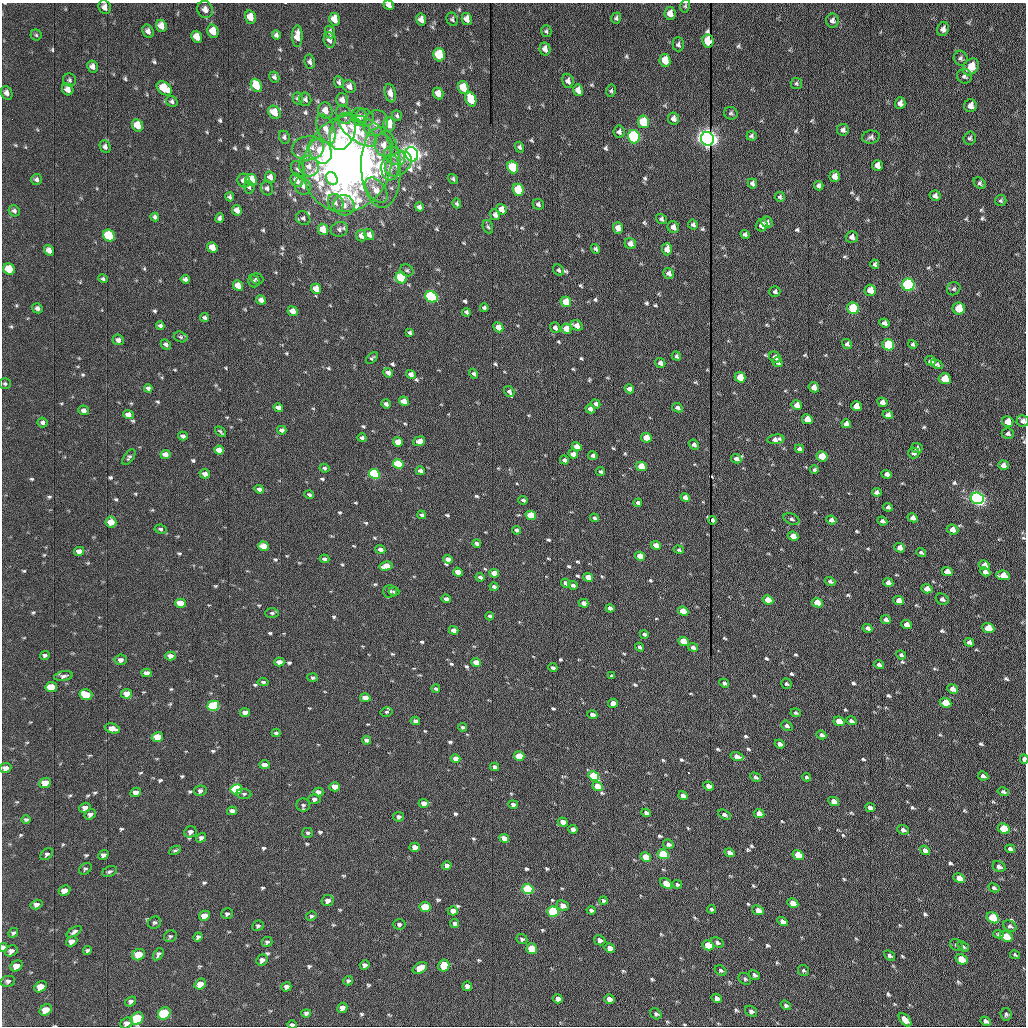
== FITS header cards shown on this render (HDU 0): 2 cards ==
NAXIS1  =                 1024 /fastest changing axis
NAXIS2  =                 1024 /next to fastest changing axis

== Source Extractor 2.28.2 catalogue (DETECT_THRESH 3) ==
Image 1024 x 1024 px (HDU 0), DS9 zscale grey, 1 PNG px = 1 image px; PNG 1028 x 1028 px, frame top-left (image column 1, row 1024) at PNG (2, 3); each listed source drawn as its Kron ellipse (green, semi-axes under 4 px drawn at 4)
Background 1180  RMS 12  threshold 36.4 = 3 sigma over >= 5 px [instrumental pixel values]
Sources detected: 732; of the 732, the 500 brightest by FLUX_AUTO listed and drawn (232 fainter detections omitted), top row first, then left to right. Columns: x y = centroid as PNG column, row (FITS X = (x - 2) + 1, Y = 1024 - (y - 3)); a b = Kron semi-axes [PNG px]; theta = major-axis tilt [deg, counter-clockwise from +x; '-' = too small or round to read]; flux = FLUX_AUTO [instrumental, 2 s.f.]
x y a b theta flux
389 5 5 4 - 4300
685 6 7 5 75 1400
105 7 7 6 - 4900
205 10 9 7 -65 5100
670 14 6 5 - 6400
250 17 7 5 -75 9300
616 18 5 5 - 1900
334 19 6 5 - 9900
452 19 7 5 -67 1700
467 19 6 5 - 5700
421 20 6 5 - 5900
832 20 7 6 - 2700
161 26 6 5 - 7500
943 29 7 5 70 3400
148 31 7 5 -63 3500
213 31 7 5 -73 12000
546 31 6 5 - 1500
330 32 6 5 - 3100
36 35 5 5 - 1400
276 35 5 4 - 2200
297 36 11 5 89 9100
197 37 6 5 - 9400
330 40 8 6 -82 4600
708 41 6 5 - 26000
678 44 7 5 -89 2100
545 49 6 5 - 4900
439 55 7 5 -74 40000
961 58 7 7 - 2000
665 60 6 5 - 14000
310 62 7 5 -80 2400
93 66 6 5 - 3700
971 67 9 7 50 13000
964 76 7 7 - 2200
274 77 6 5 - 2300
69 80 7 6 - 1700
568 81 7 5 -80 3400
339 82 6 5 - 2000
796 83 5 5 - 1400
256 85 7 5 -67 21000
349 87 7 5 -49 4500
164 88 8 6 -39 28000
463 88 6 5 - 26000
68 89 6 5 - 5200
578 90 6 5 - 6900
611 91 6 5 - 1400
7 93 7 5 -64 4000
390 93 9 5 -78 5100
438 93 6 5 - 7800
298 98 6 5 - 1800
305 99 7 6 - 2300
471 99 7 5 -69 23000
342 100 7 6 - 4700
172 101 6 5 - 1900
900 103 6 5 - 4100
970 106 6 6 - 5400
325 111 8 7 - 8900
274 112 7 5 -51 15000
731 113 7 6 - 1700
344 114 10 7 -64 6100
397 116 5 4 - 1500
359 117 9 7 -72 3600
365 118 9 8 - 7900
673 118 6 5 - 3600
643 122 6 5 - 40000
376 123 13 12 - 8000
389 124 7 6 - 13000
137 125 6 5 - 14000
326 129 15 8 -68 8100
357 130 23 10 -38 29000
843 130 6 6 - 2200
343 131 19 12 73 40000
619 132 6 5 - 2500
751 136 5 5 - 1600
284 137 6 5 - 1900
634 137 6 6 - 160000
871 137 9 6 8 2600
970 138 6 6 - 1700
707 139 7 6 - 790000
384 145 11 9 -67 8500
105 147 7 5 -67 2700
520 147 5 4 - 1500
308 148 16 12 7 13000
321 151 13 10 -57 20000
412 154 7 6 - 760000
395 156 11 8 -31 5300
347 164 49 43 67 700000
398 164 15 10 38 12000
877 165 5 5 - 4800
309 166 10 9 - 8000
381 167 40 19 -88 45000
513 167 6 5 - 53000
390 168 13 9 85 6300
298 169 9 6 -56 2800
835 176 5 5 - 5700
270 177 6 5 - 4700
332 179 7 5 -54 17000
453 179 5 4 - 1600
36 180 6 5 - 2300
251 180 6 5 - 24000
297 180 7 5 -56 8900
244 181 7 6 - 5400
752 183 5 4 - 2600
980 183 6 5 - 1900
303 186 9 7 -64 4300
819 186 5 4 - 2500
249 187 6 5 - 1600
267 188 7 6 - 2700
376 190 14 9 -53 11000
518 190 6 5 - 43000
935 196 5 5 - 2600
230 197 4 4 - 1700
780 197 5 5 - 1500
1001 201 5 5 - 1500
336 203 9 7 -66 3400
457 203 5 4 - 1500
538 204 5 5 - 2200
344 205 11 10 - 5500
419 207 4 4 - 2800
502 209 5 5 - 7000
237 210 5 4 - 5800
14 211 6 5 - 2100
495 215 5 5 - 3800
155 217 4 4 - 1900
220 218 5 4 - 1900
303 218 7 6 - 2300
661 219 5 4 - 1900
767 222 6 5 - 2200
693 224 5 4 - 2100
762 225 6 5 - 6800
488 227 7 5 -70 1400
673 227 6 5 - 5100
618 228 6 5 - 6500
323 229 6 5 - 13000
339 229 9 7 21 2700
369 234 6 5 - 4900
745 234 4 4 - 2100
109 236 6 5 - 41000
361 236 6 5 - 5300
852 237 6 5 - 2900
630 244 6 5 - 5400
212 247 5 5 - 11000
596 249 5 4 - 1800
667 249 6 5 - 7400
49 250 5 4 - 5100
875 264 4 4 - 1800
9 269 6 5 - 17000
407 270 7 5 -34 1500
558 270 6 5 - 1600
669 273 6 5 - 3500
401 278 6 5 - 59000
103 279 5 4 - 1600
185 279 4 4 - 2800
257 279 6 5 - 1500
254 281 6 5 - 1700
908 285 6 6 - 170000
238 286 5 4 - 9600
316 289 5 5 - 12000
954 289 7 6 - 1700
870 290 6 5 - 12000
775 291 5 5 - 1800
431 297 6 5 - 120000
261 300 5 4 - 4500
566 302 5 5 - 21000
37 308 5 4 - 2500
484 308 4 3 - 1700
853 308 6 5 - 66000
959 309 6 6 - 27000
293 311 5 4 - 8400
466 312 4 3 - 1900
204 318 4 4 - 1900
884 323 5 4 - 2700
577 325 6 5 - 6000
160 326 4 4 - 2100
498 327 5 4 - 8400
555 328 5 5 - 3100
566 329 5 5 - 11000
410 332 4 3 - 1400
181 337 7 5 -17 1600
118 340 6 5 - 3200
166 344 6 4 -45 2300
847 344 5 4 - 2000
913 344 5 4 - 1600
888 345 6 5 - 54000
676 356 5 4 - 1700
775 357 6 5 - 4100
372 358 7 4 43 1500
931 361 5 4 - 2700
777 362 5 4 - 2100
660 363 5 4 - 3900
937 364 6 4 -28 1600
388 373 5 4 - 4200
411 374 5 4 - 4600
474 374 5 4 - 2000
740 377 5 5 - 21000
945 379 6 5 - 21000
5 384 6 5 - 1500
814 387 5 5 - 7800
148 388 4 4 - 2200
629 389 5 4 - 3600
509 392 6 5 - 2700
404 401 5 4 - 9200
882 402 5 4 - 4100
386 404 5 4 - 2700
596 404 5 4 - 2200
797 405 5 4 - 7000
856 406 5 5 - 9100
278 408 5 4 - 4000
677 408 5 4 - 2500
590 409 5 4 - 4000
84 410 5 5 - 3100
128 415 5 4 - 4700
888 415 5 4 - 3400
807 419 5 5 - 14000
1023 421 6 5 - 3500
43 422 5 5 - 2200
1008 422 6 5 - 9800
846 424 5 4 - 4100
282 430 4 4 - 2700
220 432 6 3 -44 1600
1008 434 6 5 - 1900
183 436 5 4 - 2300
362 438 4 4 - 2300
646 438 5 4 - 16000
776 439 9 4 7 4600
419 441 6 4 23 6400
398 442 5 4 - 13000
694 445 5 4 - 2800
577 446 5 4 - 7200
917 448 6 5 - 2400
799 449 5 4 - 2300
219 450 5 4 - 7200
914 453 6 5 - 2300
573 454 5 4 - 6100
165 455 5 4 - 5800
593 456 5 4 - 2800
822 456 5 5 - 30000
129 457 9 4 56 1900
736 459 5 4 - 3600
564 460 4 3 - 2400
398 464 5 4 - 48000
1003 465 5 4 - 4400
641 466 5 4 - 19000
325 468 5 4 - 1400
814 470 4 4 - 1600
420 471 4 4 - 3100
601 472 4 3 - 1600
205 474 5 4 - 3700
374 474 5 4 - 95000
887 474 5 4 - 4000
259 489 5 4 - 3000
877 492 5 4 - 3000
309 495 5 4 - 1700
685 497 5 4 - 5000
977 498 6 5 - 330000
523 500 4 3 - 1800
638 503 4 3 - 2100
888 507 4 4 - 2100
422 515 4 3 - 1900
531 515 5 4 - 37000
594 518 4 3 - 1900
913 518 5 4 - 4100
791 519 8 5 -22 2200
712 520 4 3 - 2400
831 520 5 4 - 3900
882 521 5 4 - 2500
111 522 5 5 - 14000
161 529 6 4 -9 1600
516 530 4 3 - 2400
952 530 6 5 - 7100
793 536 5 4 - 9300
477 543 4 3 - 2200
656 545 5 4 - 6200
263 546 5 4 - 14000
900 548 5 4 - 6900
380 550 5 4 - 3600
679 550 5 4 - 1500
79 551 5 4 - 4600
921 552 5 4 - 1600
640 556 5 4 - 17000
325 559 5 4 - 2700
448 559 5 4 - 5400
984 565 6 4 -27 6800
386 566 6 4 14 12000
458 572 5 4 - 10000
947 572 5 4 - 7300
985 572 5 4 - 3200
494 573 5 4 - 12000
1003 575 7 5 -5 11000
480 577 4 3 - 2300
588 577 5 4 - 12000
830 581 5 4 - 2000
566 583 5 4 - 5000
888 583 5 4 - 4000
573 585 5 4 - 2300
494 587 4 3 - 2500
927 589 5 4 - 7900
390 591 7 6 - 2200
394 591 5 4 - 1700
446 599 4 4 - 4200
942 599 7 5 -29 2500
768 600 5 4 - 19000
899 601 5 4 - 8200
180 603 5 4 - 18000
584 603 5 4 - 4800
817 603 5 4 - 19000
610 608 4 4 - 3300
683 611 5 4 - 23000
272 613 7 4 0 1600
490 616 4 3 - 2300
886 620 5 4 - 3300
907 625 5 4 - 7400
867 628 5 4 - 2900
988 628 6 5 - 22000
454 630 5 4 - 5900
644 634 4 3 - 2100
683 641 5 4 - 19000
969 642 5 4 - 2900
640 647 4 3 - 2100
693 647 5 4 - 3100
45 655 5 4 - 1900
901 655 5 4 - 1700
170 656 5 4 - 5800
121 660 6 5 - 3400
279 662 5 4 - 7200
476 663 5 4 - 12000
879 665 5 4 - 2100
553 668 4 3 - 1800
146 673 5 4 - 4700
63 676 9 4 9 2500
612 676 4 3 - 1400
313 677 5 4 - 1800
263 682 5 4 - 1800
724 683 5 4 - 2200
786 684 5 5 - 1600
51 687 6 5 - 22000
436 688 4 3 - 1500
953 689 6 4 -24 4300
127 694 5 5 - 9400
86 695 6 5 - 26000
365 698 5 4 - 9700
613 703 5 4 - 6400
945 703 6 4 -24 21000
213 706 6 5 - 86000
245 712 5 4 - 5500
386 712 6 4 13 1400
796 713 5 4 - 1400
592 715 5 4 - 4500
415 721 5 4 - 3600
839 721 6 4 -24 16000
851 721 5 3 - 2100
787 726 6 4 -38 2500
462 727 4 4 - 1400
112 729 8 5 -15 10000
276 733 4 3 - 1400
821 735 5 3 - 2700
157 737 6 5 - 23000
366 740 4 4 - 2300
780 744 5 4 - 4200
519 756 5 4 - 20000
737 756 6 4 -18 5300
455 758 5 4 - 6800
1024 759 4 3 - 4800
264 765 5 4 - 4900
495 767 4 4 - 3500
5 768 6 5 - 5000
594 776 6 4 -28 60000
983 776 5 3 - 2500
756 777 5 4 - 2000
807 777 4 3 - 1500
45 783 6 5 - 15000
597 786 5 4 - 15000
708 786 5 4 - 5300
335 787 5 4 - 14000
236 789 6 5 - 96000
200 791 6 5 - 2700
136 792 5 4 - 5700
318 792 5 4 - 5400
1003 792 5 4 - 1700
244 794 7 5 -8 1600
683 796 5 4 - 4000
314 799 6 5 - 2600
834 801 5 4 - 8400
424 803 5 4 - 8500
513 804 5 4 - 2300
303 805 6 6 - 1900
870 807 5 3 - 3000
85 808 6 4 17 3500
232 811 5 4 - 4400
646 813 5 4 - 2400
90 814 6 4 35 3000
759 814 5 4 - 8900
724 815 7 4 -29 2400
399 817 5 4 - 2300
26 819 5 4 - 1500
563 822 5 4 - 9300
573 829 5 4 - 4300
1004 829 6 5 - 34000
903 830 6 4 -23 2700
190 832 6 5 - 3400
308 833 5 5 - 1400
201 838 5 4 - 2600
504 838 5 4 - 6900
668 844 6 4 -25 2900
415 847 5 4 - 6800
1010 849 5 3 - 2200
175 850 6 3 27 1500
925 850 5 4 - 3000
730 853 5 4 - 5000
47 854 7 5 39 1800
663 854 5 4 - 68000
103 855 5 4 - 3500
798 855 6 4 -30 26000
646 857 5 4 - 24000
447 866 5 4 - 3500
999 867 6 5 - 3000
85 869 7 5 38 1600
109 872 7 5 24 1800
959 878 6 4 -25 7300
666 884 7 4 -39 17000
677 884 5 4 - 1600
994 888 6 4 -27 1700
528 889 5 5 - 97000
64 890 6 5 - 7500
328 901 6 5 - 4600
603 901 4 3 - 1700
793 903 6 4 -29 14000
36 904 6 4 17 2800
563 905 6 5 - 5400
425 907 5 5 - 30000
712 909 4 3 - 1500
591 910 4 3 - 1500
758 910 6 4 -23 7000
453 911 5 4 - 5700
553 912 5 5 - 100000
227 914 6 5 - 1900
204 916 6 5 - 9200
311 916 5 4 - 1500
993 918 6 5 - 50000
783 922 5 4 - 5100
154 923 7 6 - 1700
455 923 4 4 - 3600
399 924 6 5 - 1900
258 926 6 5 - 1500
1010 926 7 5 -27 2100
74 932 8 4 34 2200
13 933 5 4 - 1700
998 934 5 4 - 1400
170 936 6 5 - 1500
1006 936 6 5 - 19000
198 937 5 4 - 1700
522 939 6 5 - 1500
600 940 6 5 - 4100
72 941 6 4 31 4800
267 942 5 5 - 1500
717 942 7 4 -28 2200
708 945 5 5 - 25000
956 945 7 5 -35 1400
3 947 4 3 - 4000
963 947 6 4 -37 1500
610 948 5 4 - 5300
532 949 5 5 - 28000
11 951 6 5 - 3900
87 951 5 3 - 1500
158 954 7 4 56 2200
138 955 6 5 - 22000
1015 955 5 3 - 1400
889 956 6 4 -39 1800
961 959 6 5 - 19000
262 960 6 5 - 4000
365 965 5 4 - 2800
16 966 6 5 - 7300
444 966 6 5 - 23000
420 968 8 5 30 14000
721 970 6 4 -33 1400
804 971 6 5 - 1500
754 975 6 4 -30 2300
745 979 7 5 -40 1700
8 981 7 5 9 2200
348 981 5 4 - 1600
200 984 6 5 - 8600
467 986 5 5 - 4900
41 987 7 5 39 11000
286 987 5 4 - 3700
717 998 5 4 - 3300
558 999 5 4 - 3700
609 999 5 5 - 5900
131 1001 6 4 37 2200
786 1005 5 4 - 1700
342 1008 5 5 - 4900
46 1010 7 5 39 11000
751 1011 6 5 - 2300
164 1013 7 5 40 76000
306 1013 5 4 - 2100
656 1014 6 5 - 2000
1006 1014 6 5 - 1700
137 1018 7 5 43 56000
905 1020 8 4 -49 5700
986 1021 5 4 - 2600
127 1023 6 5 - 3600
292 1025 5 3 - 2100
At the frame edge (FLAGS 8, measured only in part): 9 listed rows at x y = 389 5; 105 7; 1023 421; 1024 759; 5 768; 3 947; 137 1018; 127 1023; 292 1025
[232 fainter detections neither listed nor drawn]

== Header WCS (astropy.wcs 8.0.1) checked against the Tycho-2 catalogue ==
Header WCS as astropy/WCSLIB reads it (applying the file's SIP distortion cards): RA---TAN-SIP/DEC--TAN-SIP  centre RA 20:33:53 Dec +07:34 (308.47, +7.57 deg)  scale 1.67 arcsec/px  FOV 28.5' x 28.6'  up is -179 deg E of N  parity flipped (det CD > 0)
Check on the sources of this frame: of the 60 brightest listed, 18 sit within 2.5 arcsec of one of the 21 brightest Tycho-2 stars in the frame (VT <= 12.15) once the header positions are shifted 0.28 arcsec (0.26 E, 0.11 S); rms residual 0.85 arcsec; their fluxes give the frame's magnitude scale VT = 23.87 - 2.5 log10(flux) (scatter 0.22 mag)
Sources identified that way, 18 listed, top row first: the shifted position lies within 2.5 arcsec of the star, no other Tycho-2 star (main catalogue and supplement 1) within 5.0 arcsec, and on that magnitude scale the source's flux lands within +1.5 / -3 mag of the star's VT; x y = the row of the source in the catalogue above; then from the Tycho-2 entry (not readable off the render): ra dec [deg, ICRS J2000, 3 dp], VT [Tycho-2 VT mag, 2 dp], TYC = Tycho-2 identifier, HIP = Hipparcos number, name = IAU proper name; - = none
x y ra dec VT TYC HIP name
643 122 308.409 +7.387 11.71 522-63-1 - -
634 137 308.413 +7.394 10.61 522-1117-1 - -
707 139 308.379 +7.395 9.53 522-815-1 - -
412 154 308.517 +7.401 9.28 522-2249-1 - -
908 285 308.286 +7.464 10.73 522-842-1 - -
431 297 308.509 +7.467 11.07 522-1042-1 - -
853 308 308.312 +7.475 12.07 522-647-1 - -
959 309 308.262 +7.475 12.01 522-585-1 - -
888 345 308.295 +7.492 11.63 522-671-1 - -
977 498 308.254 +7.563 10.72 1087-1249-1 - -
213 706 308.613 +7.656 11.72 1088-801-1 - -
594 776 308.435 +7.690 11.87 1088-65-1 - -
236 789 308.603 +7.695 11.58 1088-743-1 - -
528 889 308.467 +7.743 11.69 1088-851-1 - -
553 912 308.455 +7.753 11.50 1088-523-1 - -
993 918 308.249 +7.758 12.15 1087-191-1 - -
164 1013 308.638 +7.799 11.64 1088-397-1 - -
137 1018 308.650 +7.801 11.70 1088-297-1 - -